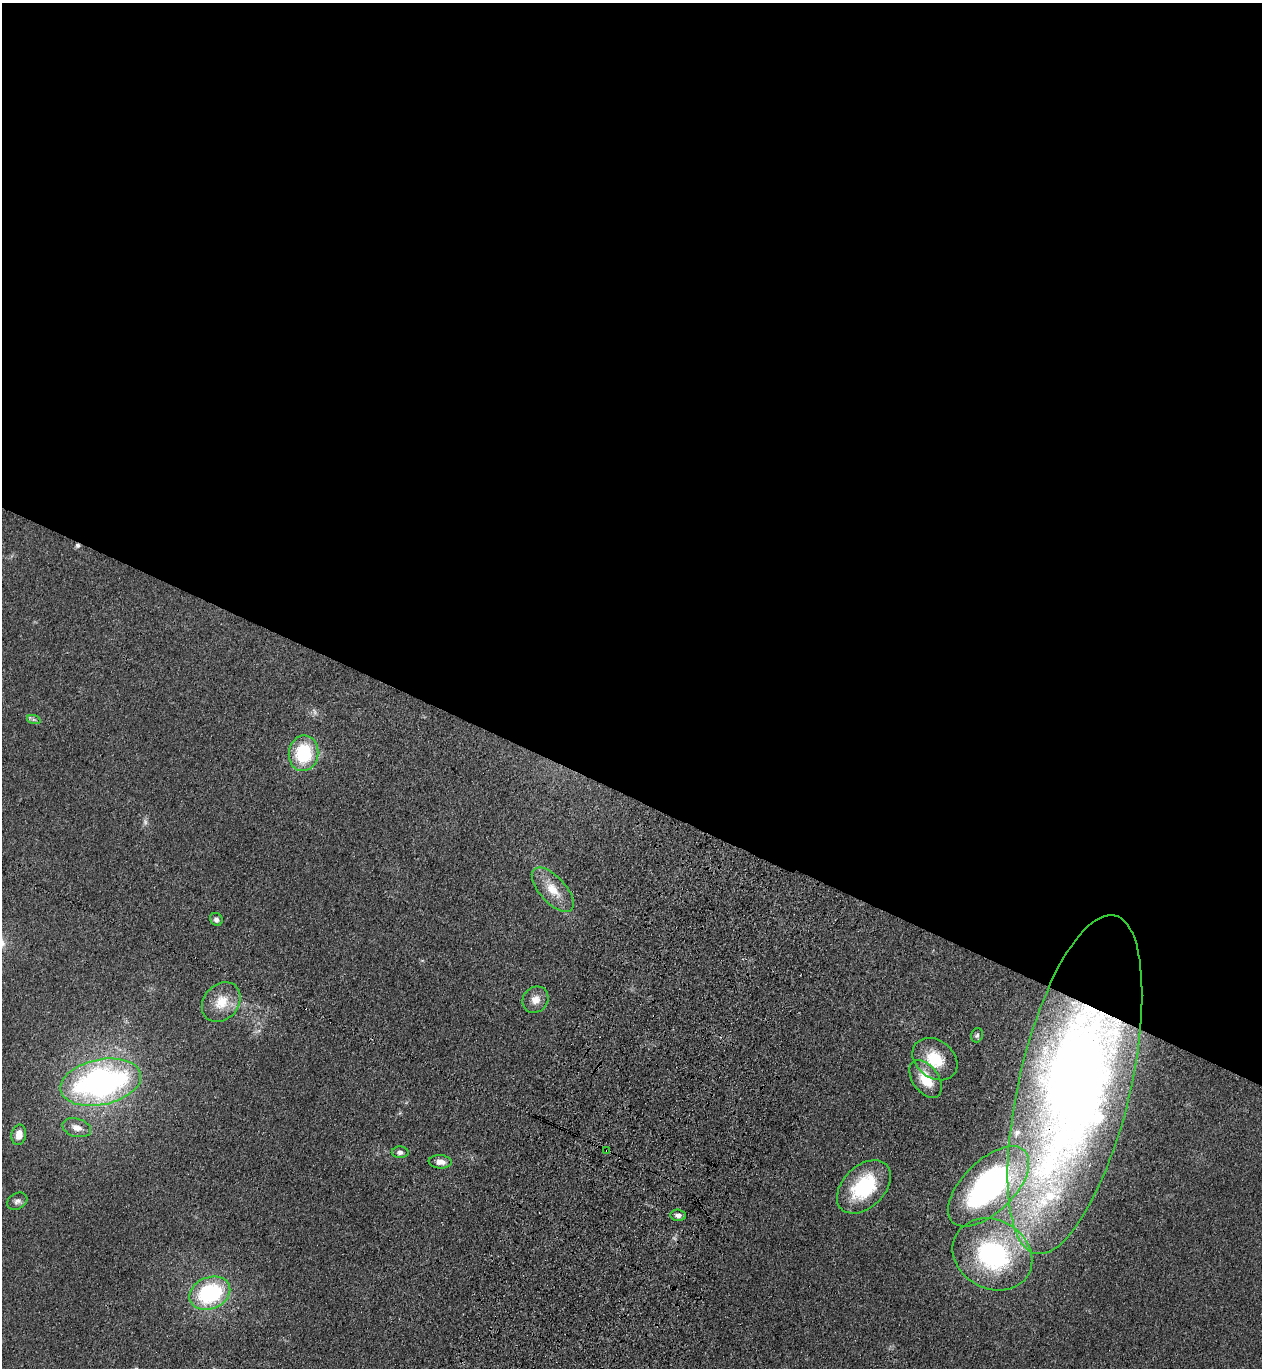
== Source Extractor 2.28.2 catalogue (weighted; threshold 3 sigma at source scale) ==
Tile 3 of 4 x 4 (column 3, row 1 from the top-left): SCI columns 2770-4029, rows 4145-5510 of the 5668 x 5559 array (HDU 1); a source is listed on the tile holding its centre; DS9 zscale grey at full resolution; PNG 1264 x 1370 px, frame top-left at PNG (2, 3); each listed source drawn as its Kron ellipse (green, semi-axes under 4 px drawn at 4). Shown black and unused: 58% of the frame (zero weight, under 3 of 4 exposures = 6% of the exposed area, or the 3 px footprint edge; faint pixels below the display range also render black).
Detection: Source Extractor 2.28.2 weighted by HDU 2 'WHT'; one run over the whole footprint, this tile lists its part. Background 0.0513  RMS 0.0058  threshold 0.0259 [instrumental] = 3 sigma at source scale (4.5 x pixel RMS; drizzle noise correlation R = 1.50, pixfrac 1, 0.05/0.05 arcsec/px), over >= 5 px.
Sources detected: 29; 3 too faint to see at this stretch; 2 cosmic-ray / hot-pixel residue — neither listed nor drawn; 2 inside a brighter listed object's ellipse — not listed separately; the other 22 listed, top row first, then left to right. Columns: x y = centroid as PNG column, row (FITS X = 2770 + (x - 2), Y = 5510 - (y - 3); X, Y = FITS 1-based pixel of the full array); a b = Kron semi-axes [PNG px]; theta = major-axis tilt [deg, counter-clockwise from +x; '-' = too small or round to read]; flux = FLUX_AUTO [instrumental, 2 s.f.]
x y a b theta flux
34 720 7 4 -19 1
303 753 18 15 82 35
553 890 27 13 -48 11
216 919 7 6 - 1.9
535 1000 14 12 51 5.4
221 1002 22 17 48 13
977 1035 7 5 72 1.4
935 1059 24 18 -38 19
926 1079 21 13 -55 16
101 1082 41 22 12 180
1075 1085 173 55 77 720
77 1128 15 9 -16 4.9
19 1135 10 7 80 5.8
607 1150 3 3 - 2.1
400 1152 8 6 0 2.1
440 1162 11 6 -4 3.9
989 1186 51 26 45 160
864 1187 32 21 44 38
17 1201 10 8 29 2.2
678 1215 8 5 -5 2.4
992 1254 41 34 -29 84
210 1293 21 15 23 59
Overlapping masked pixels (flux is a lower limit): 2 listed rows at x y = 1075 1085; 607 1150